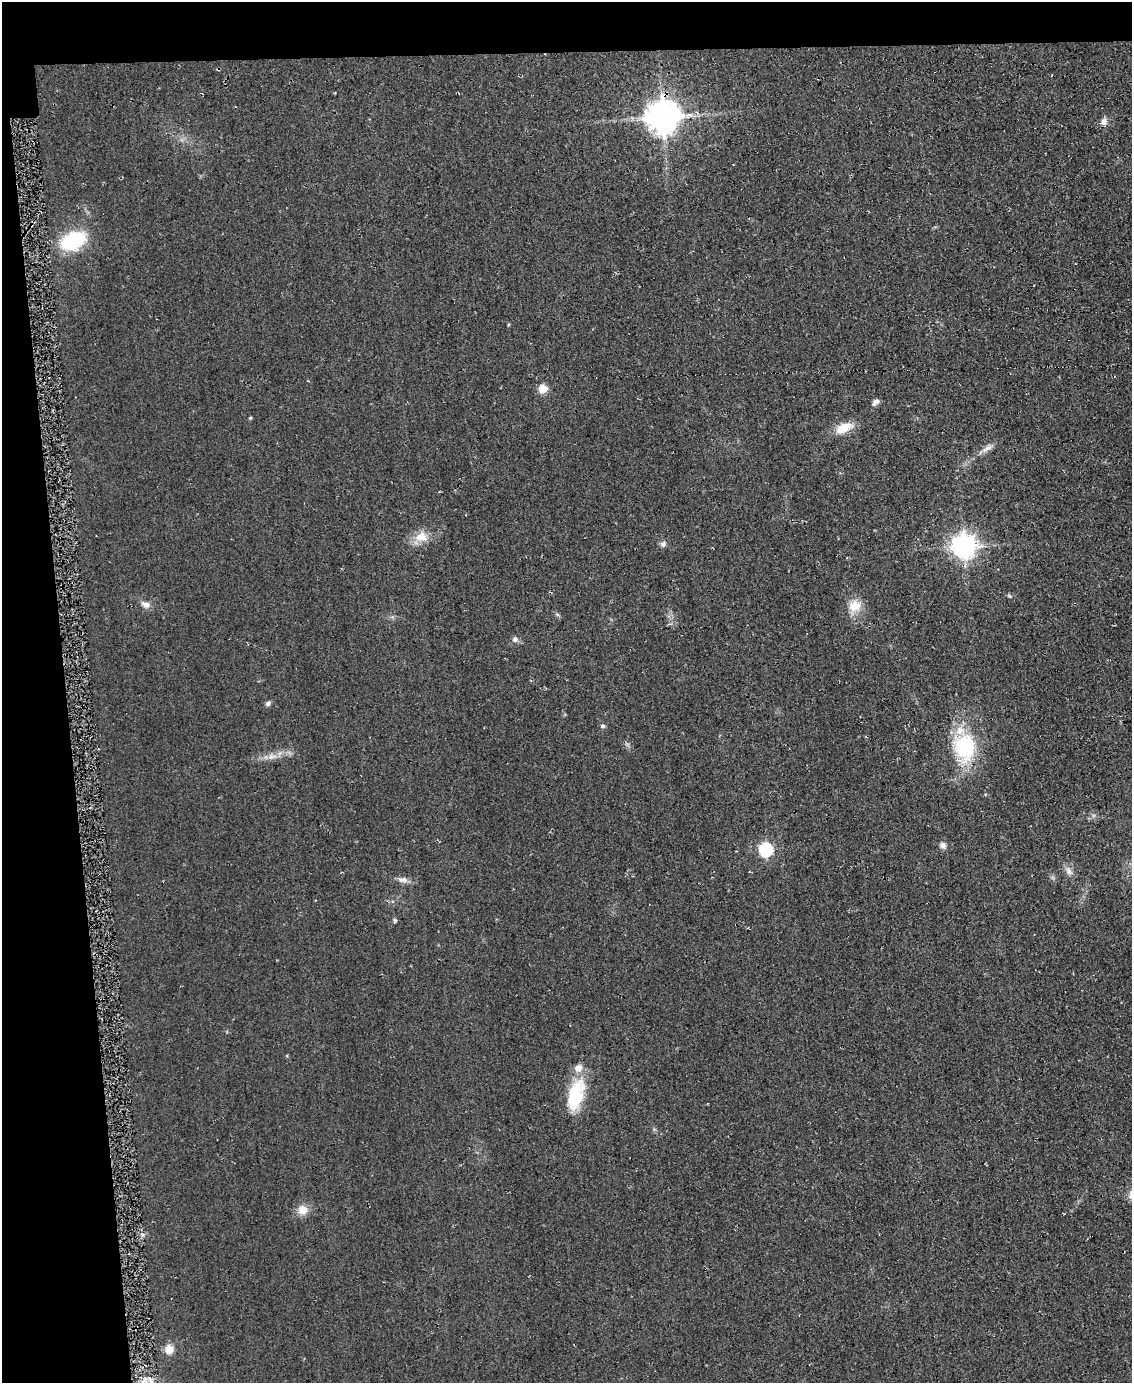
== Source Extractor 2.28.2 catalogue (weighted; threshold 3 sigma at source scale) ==
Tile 1 of 4 x 3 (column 1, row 1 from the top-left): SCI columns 11-1140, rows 2936-4316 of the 4559 x 4551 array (HDU 1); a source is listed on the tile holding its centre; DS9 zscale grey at full resolution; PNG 1134 x 1385 px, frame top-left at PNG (2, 2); no overlay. Shown black and unused: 9% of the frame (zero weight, under 2 of 3 exposures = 3% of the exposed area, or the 3 px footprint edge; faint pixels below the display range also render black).
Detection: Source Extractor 2.28.2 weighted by HDU 2 'WHT'; one run over the whole footprint, this tile lists its part. Background 0.047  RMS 0.013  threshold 0.0597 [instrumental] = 3 sigma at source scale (4.5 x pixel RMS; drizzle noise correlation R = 1.50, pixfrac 1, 0.05/0.05 arcsec/px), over >= 5 px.
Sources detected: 27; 1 inside a brighter listed object's ellipse — not listed separately; the other 26 listed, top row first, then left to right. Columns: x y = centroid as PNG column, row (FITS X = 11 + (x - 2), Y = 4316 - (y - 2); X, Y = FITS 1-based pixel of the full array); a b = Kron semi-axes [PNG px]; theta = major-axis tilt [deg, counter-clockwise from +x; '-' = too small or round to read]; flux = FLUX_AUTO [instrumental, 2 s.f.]
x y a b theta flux
663 117 10 9 - 2500
1104 122 10 8 61 6.4
73 240 16 10 25 140
543 389 5 5 - 49
877 401 9 7 6 4.5
843 428 20 10 25 23
986 449 18 6 31 7.8
421 537 18 13 -9 18
663 544 8 6 46 3.9
963 546 8 8 - 1100
1009 596 6 4 -31 1.8
146 604 13 8 -17 7.4
855 606 18 15 19 19
515 639 7 6 - 4.6
268 703 7 5 55 3.5
602 726 6 6 - 3.1
964 747 35 26 -80 95
272 756 14 6 10 8.8
943 845 9 7 -44 5.1
766 849 6 6 - 190
1069 871 13 6 -78 6.2
403 880 14 7 -3 6.9
394 920 5 4 - 2.8
576 1094 38 17 73 62
302 1210 11 11 - 15
169 1349 9 9 - 15
Overlapping masked pixels (flux is a lower limit): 1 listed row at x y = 663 117